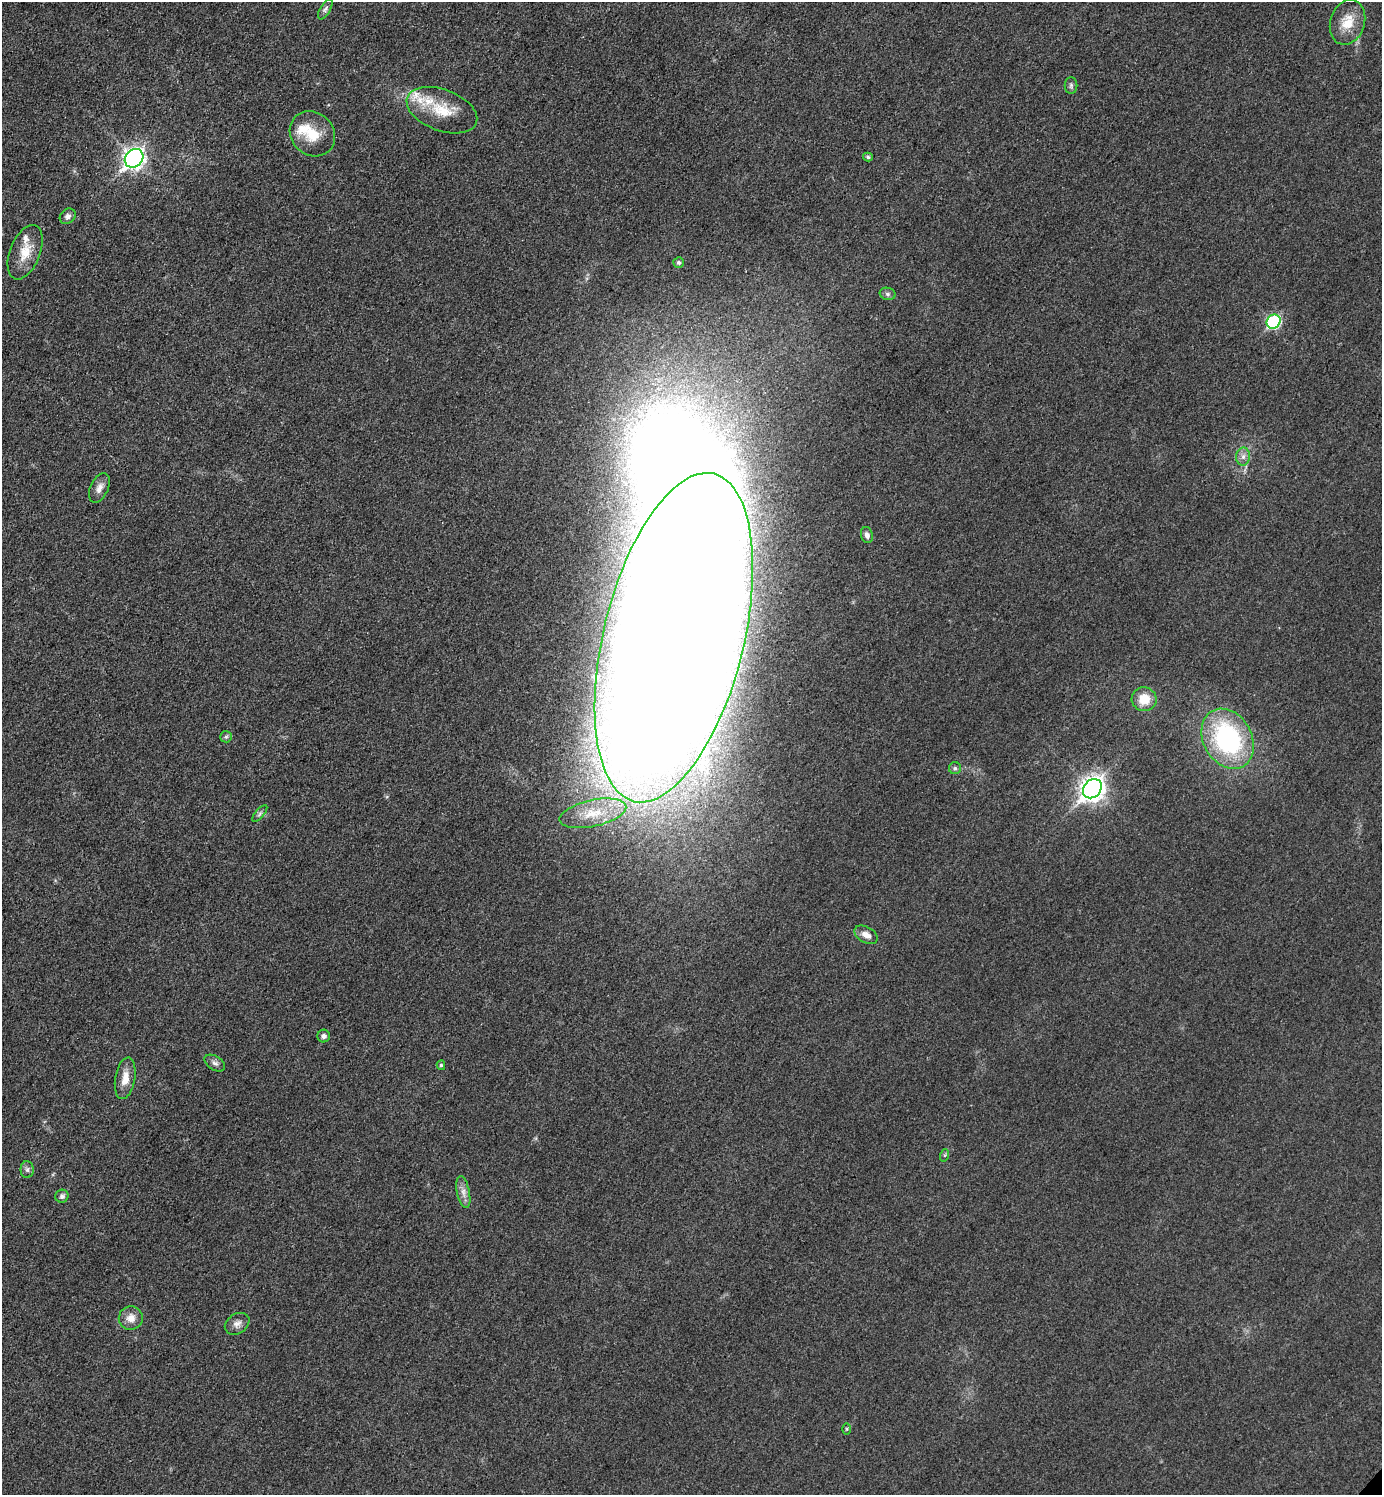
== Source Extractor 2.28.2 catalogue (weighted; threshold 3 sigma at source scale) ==
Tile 11 of 4 x 4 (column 3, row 3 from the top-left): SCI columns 3063-4442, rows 1497-2989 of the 5981 x 5980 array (HDU 1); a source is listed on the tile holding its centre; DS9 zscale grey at full resolution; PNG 1384 x 1497 px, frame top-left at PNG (2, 2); each listed source drawn as its Kron ellipse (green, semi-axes under 4 px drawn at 4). Shown black and unused: <1% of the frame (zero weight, under 3 of 4 exposures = <1% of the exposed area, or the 3 px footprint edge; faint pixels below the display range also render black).
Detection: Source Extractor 2.28.2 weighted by HDU 2 'WHT'; one run over the whole footprint, this tile lists its part. Background 0.0332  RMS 0.0048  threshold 0.0216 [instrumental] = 3 sigma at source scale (4.5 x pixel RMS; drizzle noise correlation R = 1.50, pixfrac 1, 0.05/0.05 arcsec/px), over >= 5 px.
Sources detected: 40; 1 inside a brighter object's white glare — neither listed nor drawn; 4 inside a brighter listed object's ellipse — not listed separately; the other 35 listed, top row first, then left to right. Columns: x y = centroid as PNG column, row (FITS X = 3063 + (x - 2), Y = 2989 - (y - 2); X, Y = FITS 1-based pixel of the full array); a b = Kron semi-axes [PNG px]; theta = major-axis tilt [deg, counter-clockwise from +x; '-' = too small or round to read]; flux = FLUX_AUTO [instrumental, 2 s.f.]
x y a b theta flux
325 9 11 5 60 1.5
1347 22 23 17 71 10
1071 85 8 6 -90 1.3
442 110 37 20 -20 17
312 134 24 21 -43 13
868 157 5 4 - 0.84
134 158 10 8 44 230
68 216 8 7 - 1.9
25 252 28 15 68 10
679 263 5 5 - 1.1
888 294 8 6 -16 1.2
1274 322 7 6 - 59
1243 457 9 7 89 2.5
99 488 16 9 65 3.4
867 535 8 6 -75 1.9
674 638 169 70 76 4200
1144 699 12 12 - 9
226 737 6 5 - 0.92
1228 739 32 24 -60 75
955 768 6 6 - 1.1
1092 789 10 8 48 370
260 813 10 4 50 1.2
593 813 34 13 13 15
866 935 12 8 -30 3.4
324 1036 6 6 - 1.7
215 1063 11 6 -33 1.9
441 1065 5 4 - 0.79
125 1078 21 10 80 6.5
945 1155 6 4 71 0.66
27 1170 8 6 -89 1.4
463 1192 16 6 -78 3.2
62 1196 7 6 - 1.4
131 1318 12 11 - 4.6
237 1324 13 9 34 3
847 1429 6 4 89 0.55